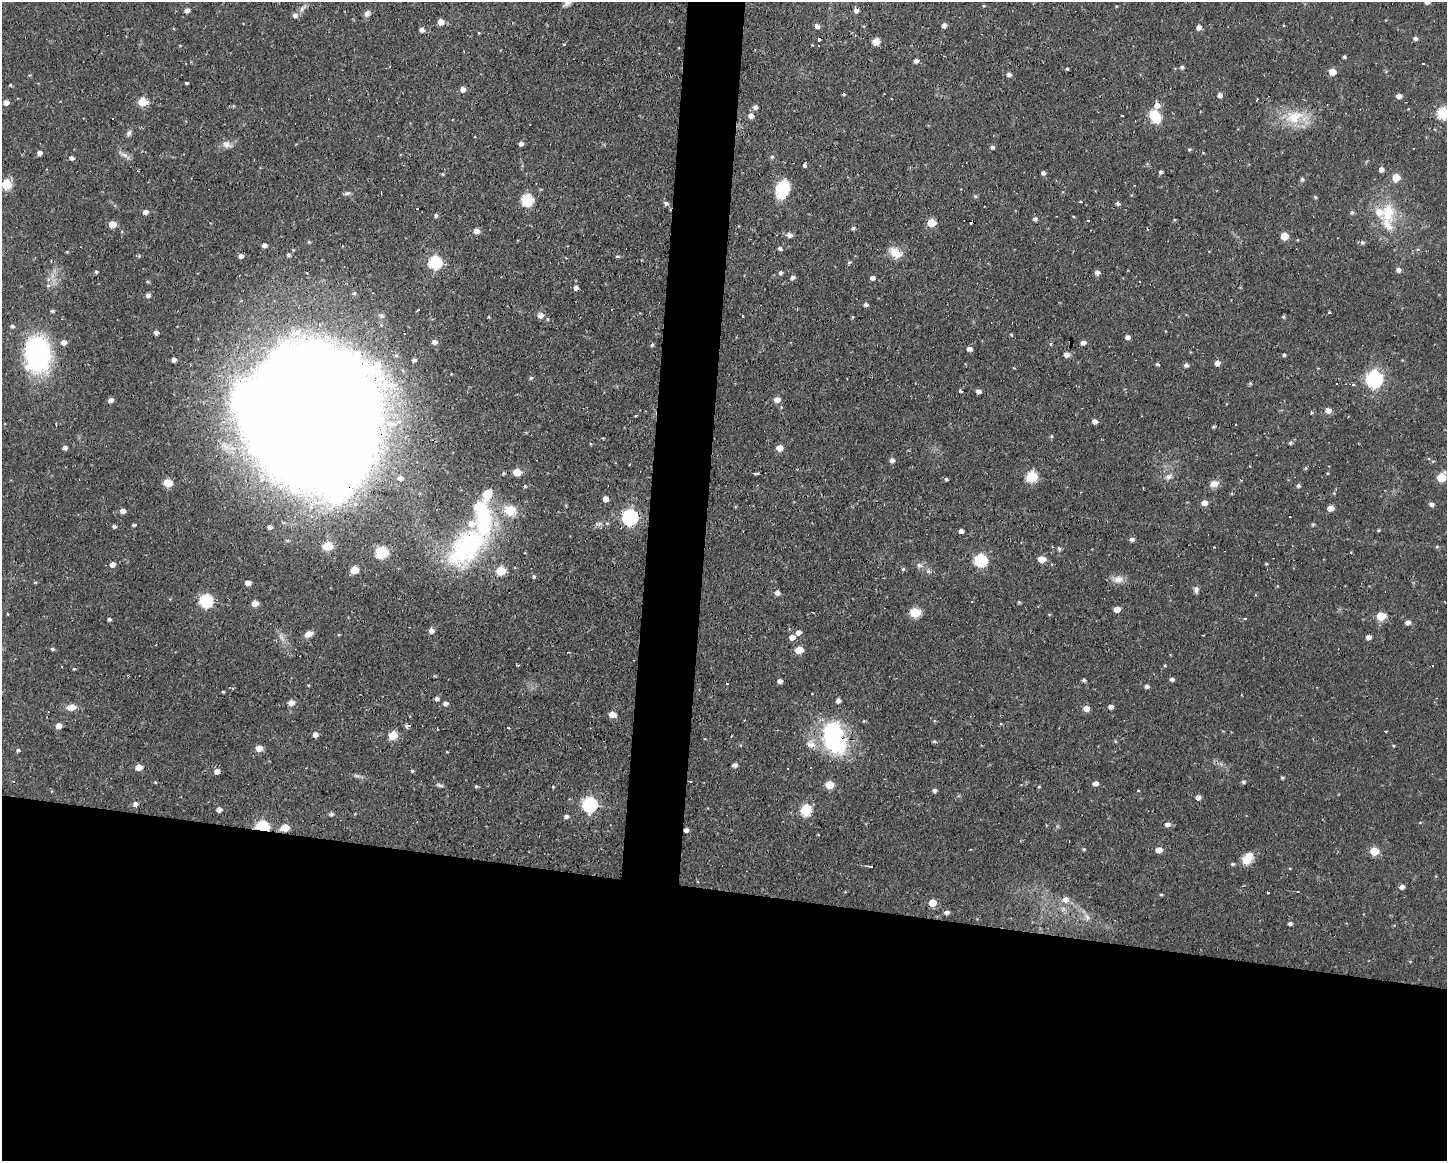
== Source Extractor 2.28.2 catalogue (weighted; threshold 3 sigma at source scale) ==
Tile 11 of 3 x 4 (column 2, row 4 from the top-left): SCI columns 1551-2995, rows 1-1159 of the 4658 x 4636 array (HDU 1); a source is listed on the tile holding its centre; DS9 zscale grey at full resolution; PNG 1449 x 1163 px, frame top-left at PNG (2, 2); no overlay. Shown black and unused: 26% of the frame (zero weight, under 2 of 3 exposures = <1% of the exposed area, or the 3 px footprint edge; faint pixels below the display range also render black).
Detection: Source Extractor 2.28.2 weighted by HDU 2 'WHT'; one run over the whole footprint, this tile lists its part. Background 0.108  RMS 0.0061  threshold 0.0276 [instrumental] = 3 sigma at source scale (4.5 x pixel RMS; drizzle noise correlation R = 1.50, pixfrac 1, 0.05/0.05 arcsec/px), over >= 5 px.
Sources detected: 306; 2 inside a brighter object's white glare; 17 cosmic-ray / hot-pixel residue — not listed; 5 inside a brighter listed object's ellipse — not listed separately; the other 282 listed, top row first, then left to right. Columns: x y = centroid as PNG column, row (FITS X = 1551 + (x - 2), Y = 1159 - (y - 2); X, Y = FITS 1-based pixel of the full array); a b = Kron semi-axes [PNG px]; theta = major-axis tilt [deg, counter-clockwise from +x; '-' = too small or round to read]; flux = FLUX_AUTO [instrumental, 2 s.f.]
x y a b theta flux
568 2 9 6 42 3.3
302 9 7 5 61 1.9
187 10 5 4 - 2.8
856 10 5 5 - 2.7
367 13 8 6 58 2.4
295 15 6 6 - 2.5
441 22 5 5 - 5.9
944 25 5 5 - 2.7
817 26 5 5 - 2.7
1199 27 5 5 - 2.6
422 30 4 4 - 2.4
1415 38 5 4 - 1.8
876 41 8 7 - 4.1
1344 57 3 3 - 1
916 61 5 4 - 2.3
1423 64 3 2 - 0.84
1182 67 5 5 - 1.4
1067 69 4 3 - 0.62
1332 72 5 5 - 7.4
1009 75 6 5 - 2
186 83 3 3 - 0.93
10 85 4 4 - 0.72
462 89 5 5 - 3.1
844 94 4 3 - 0.69
1220 95 5 4 - 2.3
1399 96 5 4 - 3
891 98 2 2 - 0.6
6 102 5 4 - 3.6
142 102 6 5 - 21
1157 105 7 6 - 4.5
233 106 5 4 - 0.67
755 107 5 5 - 1.9
1443 113 6 6 - 49
751 116 6 6 - 3.5
1122 116 3 2 - 0.5
1155 116 12 9 -55 17
1294 117 27 18 20 19
112 118 3 3 - 1.2
129 133 8 6 62 1.6
475 137 3 2 - 0.5
521 143 4 4 - 2.5
227 144 13 9 -15 3.6
992 147 5 4 - 1.6
1189 149 5 4 - 0.77
39 153 4 4 - 2.7
124 155 11 5 -25 2.6
772 157 5 4 - 0.8
72 158 4 4 - 2.1
805 165 4 3 - 18
1381 169 5 5 - 2.8
1161 172 4 4 - 1.4
1043 173 4 4 - 2
442 174 4 4 - 0.63
1396 177 5 5 - 12
1302 179 4 4 - 1.3
6 184 6 5 - 33
783 189 18 12 68 24
347 193 9 5 14 1.4
975 196 6 4 -18 0.75
1315 197 4 4 - 0.81
527 200 6 6 - 53
1081 202 4 3 - 0.61
666 203 6 6 - 1.5
1118 204 5 4 - 1.4
145 212 5 5 - 2.5
1352 212 5 4 - 1.2
1388 213 27 17 85 21
436 215 4 4 - 1.4
1035 219 5 4 - 1.8
1088 220 3 2 - 0.99
931 223 5 5 - 15
112 224 5 5 - 9.7
853 228 5 4 - 1.1
476 231 5 5 - 4.7
790 235 5 5 - 2.8
1284 236 5 5 - 12
309 242 4 4 - 0.79
1362 243 6 3 73 0.86
264 245 4 4 - 2.5
780 249 5 4 - 1.5
67 252 4 3 - 0.52
895 253 16 10 -42 8.1
288 255 4 4 - 1.4
241 256 4 4 - 2.4
617 256 5 4 - 0.82
435 262 6 6 - 67
849 262 5 4 - 0.89
1398 270 5 4 - 2.5
96 272 4 4 - 1
1097 272 5 5 - 2.6
307 273 3 2 - 0.62
781 273 4 4 - 1.5
793 277 5 5 - 1.7
872 278 4 4 - 2.5
147 281 4 4 - 0.86
576 288 4 4 - 2.6
354 293 6 4 67 1.1
148 295 5 5 - 2.4
241 301 4 3 - 1.1
865 305 5 4 - 1.5
52 311 4 3 - 1
1329 312 3 3 - 0.97
540 315 6 6 - 4
381 316 9 5 -27 1.7
743 316 3 3 - 1.2
1283 317 5 4 - 0.77
12 326 5 3 - 1.2
156 332 4 4 - 2.2
1128 337 5 4 - 2.6
64 342 5 5 - 3.7
434 342 6 5 - 2.5
1083 343 5 4 - 2.6
652 345 4 3 - 1.1
969 349 5 4 - 2.4
1066 354 5 5 - 3.4
37 355 28 19 89 120
396 355 5 5 - 1.1
1284 355 4 3 - 0.97
173 359 4 4 - 2.4
414 360 5 4 - 1.6
1217 363 5 5 - 3.1
1157 364 5 4 - 0.81
1186 365 5 4 - 1.8
1374 379 7 7 - 180
1250 383 5 4 - 0.65
961 391 4 3 - 1.5
978 391 5 4 - 2.8
110 400 5 4 - 3.1
777 400 6 5 - 4.5
1328 410 5 5 - 4.7
1311 412 5 3 - 0.6
635 415 3 2 - 0.83
1094 421 5 5 - 2.6
1213 427 4 3 - 0.93
312 433 100 82 -42 3100
1051 436 5 4 - 0.78
1290 443 5 4 - 1.1
65 448 4 4 - 2.1
779 448 5 5 - 6.4
892 460 5 5 - 2.5
1306 468 4 4 - 0.8
517 472 5 5 - 13
503 473 4 3 - 0.76
756 473 5 3 - 2.2
1327 473 4 3 - 0.49
1169 476 10 7 18 2.7
1032 477 6 6 - 41
1441 477 6 5 - 18
400 478 6 5 - 3.1
946 479 4 3 - 1
168 483 6 5 - 18
1214 484 12 9 12 3.9
525 486 4 3 - 0.72
1298 486 5 5 - 1.4
487 494 6 5 - 21
605 499 5 5 - 4.6
1204 503 5 5 - 4.4
1432 504 5 5 - 2
1330 508 5 4 - 5.9
122 511 5 4 - 3.1
630 517 7 7 - 150
282 522 3 3 - 1.9
599 524 9 5 15 1.9
1313 524 5 4 - 0.89
133 525 3 3 - 0.97
114 526 4 3 - 1.6
269 527 5 4 - 2.1
1379 530 4 3 - 1
961 531 4 4 - 2.5
1132 539 5 4 - 2.2
327 546 6 5 - 24
467 547 61 35 48 92
1214 547 2 2 - 0.49
1437 547 5 3 - 0.73
1059 549 5 4 - 1.3
381 552 6 6 - 50
1042 559 6 5 - 7.8
980 560 7 6 - 58
112 564 5 5 - 3.4
1266 564 4 3 - 0.63
919 565 8 6 -15 2
903 569 4 4 - 1.1
354 570 5 5 - 14
500 571 6 5 - 22
533 576 4 4 - 1.2
1118 579 16 9 3 4.4
35 582 5 3 - 0.62
247 583 5 5 - 3.9
1196 590 8 6 -83 2
777 593 5 5 - 2.8
206 601 6 6 - 72
1019 602 4 4 - 0.67
255 603 5 5 - 6.7
1117 609 5 4 - 5.7
915 612 6 5 - 32
8 614 3 3 - 0.62
1381 616 6 5 - 19
1245 618 3 3 - 0.88
109 619 4 3 - 1.3
1408 622 5 4 - 2.6
431 631 5 5 - 3
798 632 5 5 - 2.9
308 634 10 7 29 3.5
792 637 6 5 - 3.7
1368 637 5 4 - 2.9
52 649 5 4 - 1.1
799 650 6 5 - 11
517 665 5 2 - 0.62
1172 679 4 4 - 1.6
1084 680 4 4 - 1.2
780 681 4 4 - 2.5
727 683 2 2 - 0.83
309 685 4 3 - 0.53
1147 686 5 4 - 1.6
223 692 3 3 - 0.63
811 694 3 2 - 0.84
437 699 5 4 - 1.9
838 701 5 4 - 2.5
291 703 6 5 - 4.4
445 703 5 4 - 2.4
71 707 13 8 8 4.6
1110 707 4 4 - 2.4
1086 708 5 5 - 4.8
612 714 6 5 - 6.7
864 721 4 4 - 0.6
407 725 4 3 - 31
59 726 5 4 - 5
508 728 3 2 - 1
1386 731 3 3 - 0.84
315 735 5 5 - 3.5
393 736 6 5 - 20
834 738 33 21 -74 76
934 741 5 4 - 0.94
1115 741 4 3 - 0.83
811 744 13 10 -32 5.6
1393 746 4 4 - 0.57
259 748 6 5 - 5.7
18 750 5 4 - 1.3
734 765 5 4 - 2.3
139 767 5 4 - 7.4
217 771 5 5 - 3.6
412 771 4 4 - 0.72
357 776 9 4 -19 1.4
1282 777 4 3 - 0.9
690 781 3 2 - 0.41
155 782 4 3 - 0.47
1243 782 4 4 - 1.2
1096 783 5 5 - 3
439 785 9 4 -13 1.3
829 785 5 5 - 13
476 786 5 4 - 0.73
553 787 4 3 - 0.61
1039 787 4 3 - 0.53
934 790 4 4 - 1.7
1138 790 4 2 - 0.4
1198 797 5 4 - 2.6
135 804 5 5 - 2.7
589 805 7 7 - 110
219 809 5 4 - 2.6
806 810 6 6 - 45
331 814 5 4 - 1.5
566 816 5 4 - 1.7
1167 824 6 5 - 2.4
262 827 6 5 - 69
284 828 6 5 - 9.9
686 830 4 4 - 2.3
818 835 3 2 - 0.67
1084 849 4 3 - 0.76
1159 850 5 5 - 5.9
1374 851 5 5 - 16
1247 859 15 10 58 8.2
1233 864 6 4 -12 0.97
870 866 6 3 0 0.96
1402 887 5 4 - 2.4
1268 892 3 3 - 1.7
1298 892 3 2 - 0.37
1161 894 5 3 - 0.63
1065 899 8 7 - 4.2
932 903 6 5 - 9
947 912 5 5 - 2.2
1087 918 7 4 -16 1.6
1290 923 4 4 - 1.6
Overlapping masked pixels (flux is a lower limit): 5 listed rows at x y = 312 433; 834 738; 262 827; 284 828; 686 830
Isophote crosses this tile's border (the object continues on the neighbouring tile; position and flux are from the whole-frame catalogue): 2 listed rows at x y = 568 2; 1443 113